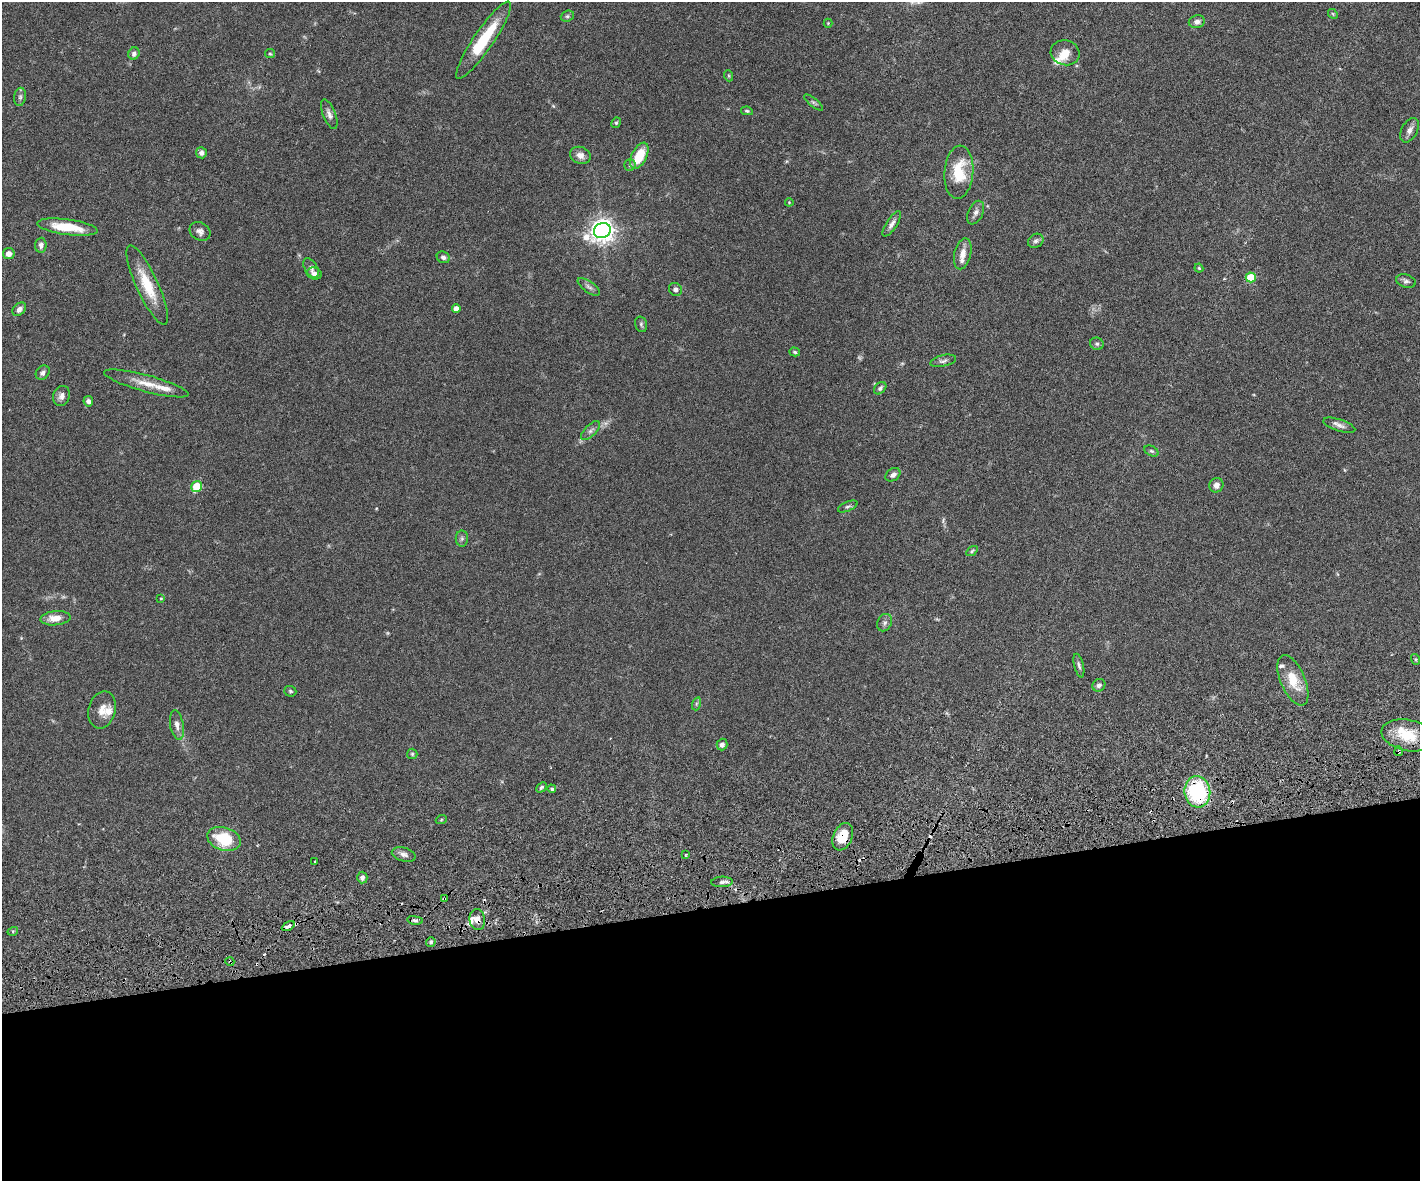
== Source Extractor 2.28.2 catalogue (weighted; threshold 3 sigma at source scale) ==
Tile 11 of 3 x 4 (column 2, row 4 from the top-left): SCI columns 1576-2993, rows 59-1237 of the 4677 x 4892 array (HDU 1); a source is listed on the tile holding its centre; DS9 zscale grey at full resolution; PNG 1422 x 1183 px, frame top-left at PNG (2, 2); each listed source drawn as its Kron ellipse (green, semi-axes under 4 px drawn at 4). Shown black and unused: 23% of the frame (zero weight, under 3 of 6 exposures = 5% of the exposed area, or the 3 px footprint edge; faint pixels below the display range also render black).
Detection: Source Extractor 2.28.2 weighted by HDU 2 'WHT'; one run over the whole footprint, this tile lists its part. Background 0.0471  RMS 0.0026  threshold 0.0107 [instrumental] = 3 sigma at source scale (4.09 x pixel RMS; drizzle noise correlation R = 1.36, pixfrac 0.8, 0.05/0.05 arcsec/px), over >= 5 px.
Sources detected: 108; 3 too faint to see at this stretch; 1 inside a brighter object's white glare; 4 cosmic-ray / hot-pixel residue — neither listed nor drawn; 8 inside a brighter listed object's ellipse — not listed separately; the other 92 listed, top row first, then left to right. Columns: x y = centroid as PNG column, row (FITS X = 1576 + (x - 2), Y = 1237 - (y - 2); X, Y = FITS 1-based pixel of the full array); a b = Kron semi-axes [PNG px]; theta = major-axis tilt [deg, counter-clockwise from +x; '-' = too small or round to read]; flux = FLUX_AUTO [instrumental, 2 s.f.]
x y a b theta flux
1333 14 5 4 - 0.26
567 16 7 5 21 0.44
1197 22 8 6 12 1.1
828 23 4 4 - 0.21
484 40 46 10 56 11
1065 53 14 12 -13 2.5
134 54 6 5 - 0.78
270 54 5 4 - 0.28
729 76 5 3 - 0.26
20 97 9 6 81 0.64
814 102 12 4 -39 0.51
747 111 6 4 -11 0.37
329 114 15 6 -68 1.1
616 123 5 4 - 0.37
1410 130 13 8 61 1.3
201 153 5 5 - 0.94
580 155 10 8 -21 1.6
639 156 14 7 63 6.8
630 165 6 5 - 0.5
959 172 26 14 86 8.8
789 202 4 4 - 0.23
976 213 12 7 65 1.1
892 224 15 5 57 1.1
67 227 30 7 -7 7.5
200 231 11 8 -31 1.1
602 231 8 7 - 200
1036 241 8 6 33 0.7
41 245 7 6 - 1
9 253 6 5 - 1.5
963 254 16 8 76 2
443 257 7 5 -27 0.77
311 268 11 6 -59 0.85
1199 268 4 3 - 0.25
314 273 8 6 -14 0.9
1251 277 5 5 - 9.3
1406 281 10 6 -18 0.77
147 285 43 11 -65 7.3
589 287 13 5 -35 0.83
675 289 7 6 - 0.87
19 309 8 5 44 1.2
456 309 4 4 - 1.6
641 324 8 6 -75 0.52
1097 344 7 6 - 0.5
795 352 5 4 - 0.33
943 361 13 5 13 0.78
43 373 8 6 46 0.8
146 383 43 8 -15 4.1
880 388 7 5 45 0.59
61 396 10 8 69 1.3
88 401 5 5 - 0.86
1339 425 16 6 -18 1.2
591 431 12 5 45 0.87
1151 451 7 5 -26 0.43
893 475 8 6 35 1.1
1216 485 7 7 - 1.4
197 486 6 5 - 10
848 507 10 4 23 0.54
462 539 8 6 89 0.6
972 551 6 4 33 0.33
161 598 4 4 - 0.27
55 618 15 7 5 2.9
885 623 9 7 65 0.78
1415 659 5 3 - 0.28
1079 665 12 4 -76 0.64
1293 680 27 12 -67 5.8
1099 685 7 6 - 0.76
290 691 6 5 - 0.39
696 704 7 4 72 0.37
102 710 19 13 75 2.7
177 725 15 6 -80 1.4
1408 735 27 15 -11 7.2
722 745 6 5 - 0.8
1399 751 5 2 - 0.35
412 754 5 5 - 0.34
541 787 6 3 45 0.46
552 789 4 4 - 0.48
1197 792 16 13 -82 21
441 820 5 3 - 0.24
843 837 14 9 67 4.8
224 839 17 11 -17 9.5
404 855 12 6 -15 1.1
686 855 3 2 - 0.24
315 862 3 2 - 0.26
362 878 6 5 - 0.83
722 882 10 5 2 0.82
444 899 3 3 - 0.3
415 920 8 4 -8 0.55
477 920 10 8 -80 1.5
288 926 7 3 30 0.89
13 931 5 3 - 0.29
431 942 5 4 - 0.45
230 962 4 3 - 0.23
Overlapping masked pixels (flux is a lower limit): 7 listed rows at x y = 1399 751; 1197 792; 843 837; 722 882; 444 899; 477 920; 230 962